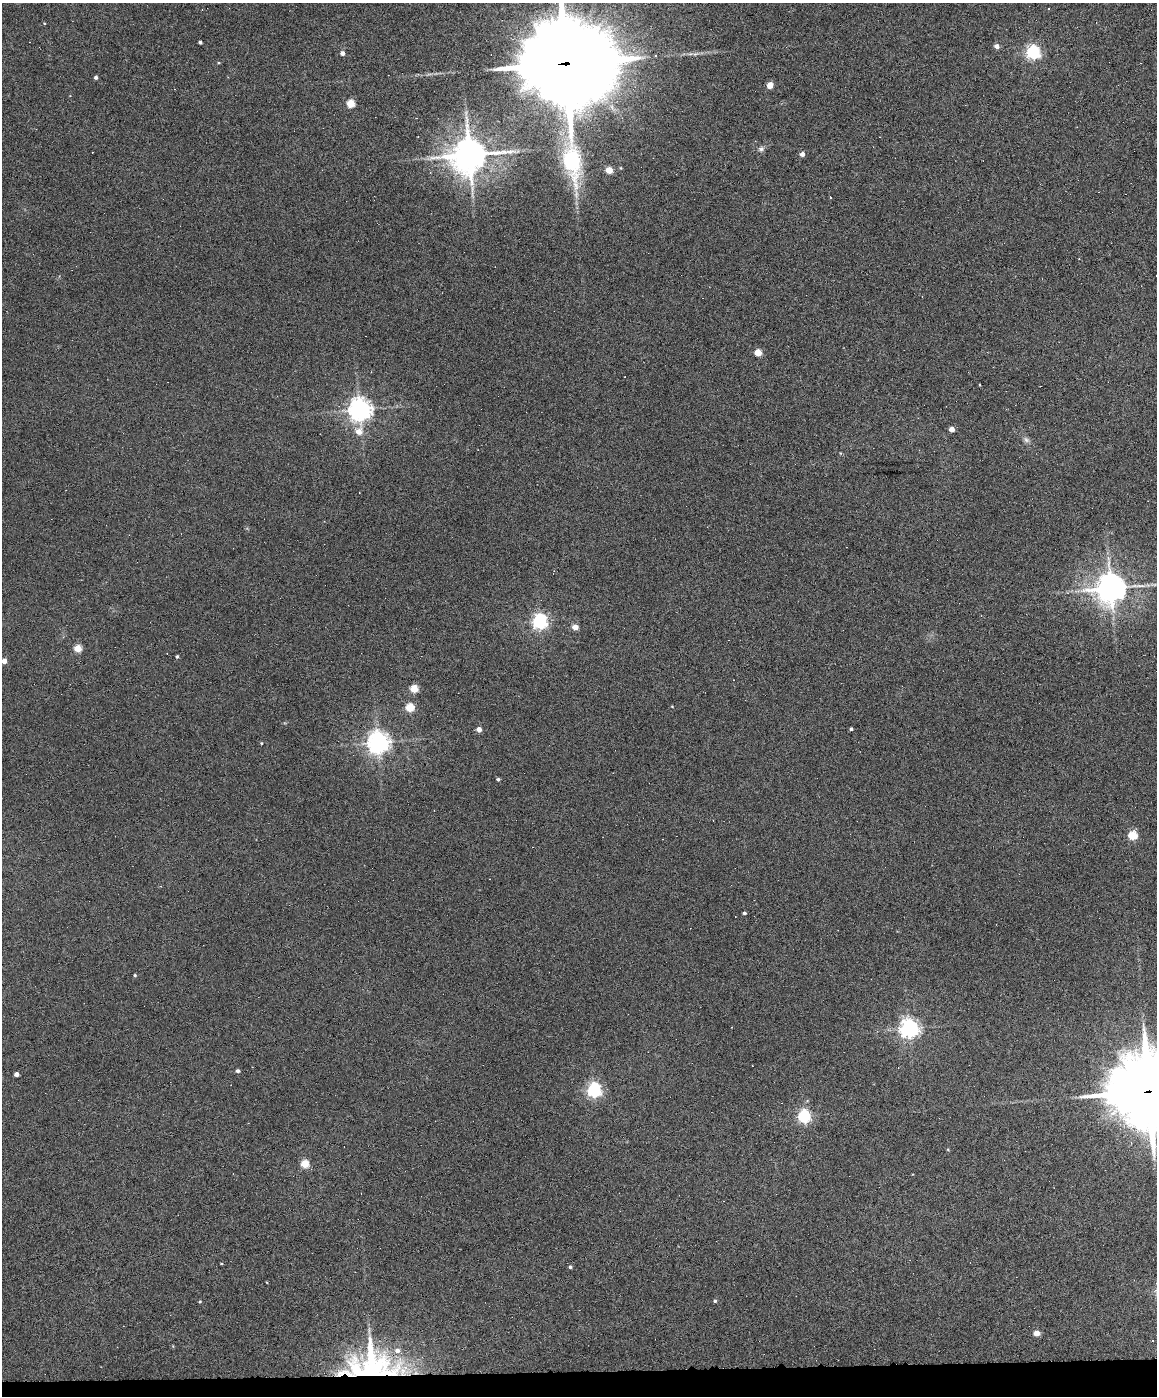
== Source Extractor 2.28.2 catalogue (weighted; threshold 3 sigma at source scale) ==
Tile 10 of 4 x 3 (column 2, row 3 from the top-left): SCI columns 1157-2311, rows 238-1631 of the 4622 x 4551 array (HDU 1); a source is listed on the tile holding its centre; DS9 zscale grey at full resolution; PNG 1159 x 1398 px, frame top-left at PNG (2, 3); no overlay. Shown black and unused: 2% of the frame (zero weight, under 6 of 12 exposures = <1% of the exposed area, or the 3 px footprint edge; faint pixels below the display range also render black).
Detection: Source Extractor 2.28.2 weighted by HDU 2 'WHT'; one run over the whole footprint, this tile lists its part. Background 0.0669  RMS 0.0034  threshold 0.0138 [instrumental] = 3 sigma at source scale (4.09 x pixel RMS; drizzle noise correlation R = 1.36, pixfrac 0.8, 0.05/0.05 arcsec/px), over >= 5 px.
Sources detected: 76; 18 cosmic-ray / hot-pixel residue — not listed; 1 inside a brighter listed object's ellipse — not listed separately; the other 57 listed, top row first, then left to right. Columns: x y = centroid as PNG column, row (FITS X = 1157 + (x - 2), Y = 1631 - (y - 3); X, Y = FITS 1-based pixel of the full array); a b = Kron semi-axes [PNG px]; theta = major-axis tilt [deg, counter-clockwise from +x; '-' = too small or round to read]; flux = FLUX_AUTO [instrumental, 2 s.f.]
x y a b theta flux
1049 8 2 2 - 0.23
44 23 4 2 - 0.2
200 42 4 3 - 0.63
997 46 5 5 - 1.4
1033 52 6 6 - 72
342 53 4 4 - 1.5
695 54 8 4 30 0.65
219 63 4 3 - 0.26
566 64 37 32 -75 4100
96 77 4 4 - 0.74
770 85 5 4 - 4.1
350 103 5 5 - 10
761 149 8 7 - 0.91
802 154 5 4 - 1.6
469 155 11 11 - 840
621 168 5 3 - 0.26
609 170 4 4 - 6.7
830 197 3 2 - 0.27
758 352 5 4 - 7.2
979 385 3 2 - 0.24
360 410 7 7 - 290
952 429 4 4 - 2.8
359 432 11 8 70 3.5
1026 440 9 7 -45 1
1153 584 12 4 -5 1.1
1111 588 9 9 - 520
540 621 6 6 - 100
575 627 4 4 - 4
78 648 5 4 - 8.6
177 657 4 3 - 0.47
4 661 4 4 - 3
414 689 5 5 - 11
410 707 5 5 - 14
672 707 4 3 - 0.2
479 729 4 4 - 2.6
851 729 3 3 - 0.62
261 743 4 3 - 0.29
378 743 7 7 - 250
498 779 4 3 - 0.54
1133 835 5 5 - 16
744 913 4 3 - 0.61
135 975 4 4 - 0.4
909 1028 7 6 - 170
237 1071 5 4 - 0.67
16 1074 4 4 - 1.8
594 1090 6 6 - 84
1149 1091 28 25 -11 2600
804 1116 6 5 - 57
948 1150 5 3 - 0.27
305 1164 5 5 - 10
221 1263 4 3 - 0.22
570 1267 5 4 - 0.49
715 1301 4 4 - 0.52
200 1302 4 3 - 0.32
1037 1333 5 4 - 4.1
1152 1340 2 2 - 0.25
372 1365 58 36 1 51
Overlapping masked pixels (flux is a lower limit): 3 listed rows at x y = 566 64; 1149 1091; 372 1365
Isophote crosses this tile's border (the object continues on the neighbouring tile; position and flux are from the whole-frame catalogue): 3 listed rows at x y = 566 64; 4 661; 1149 1091